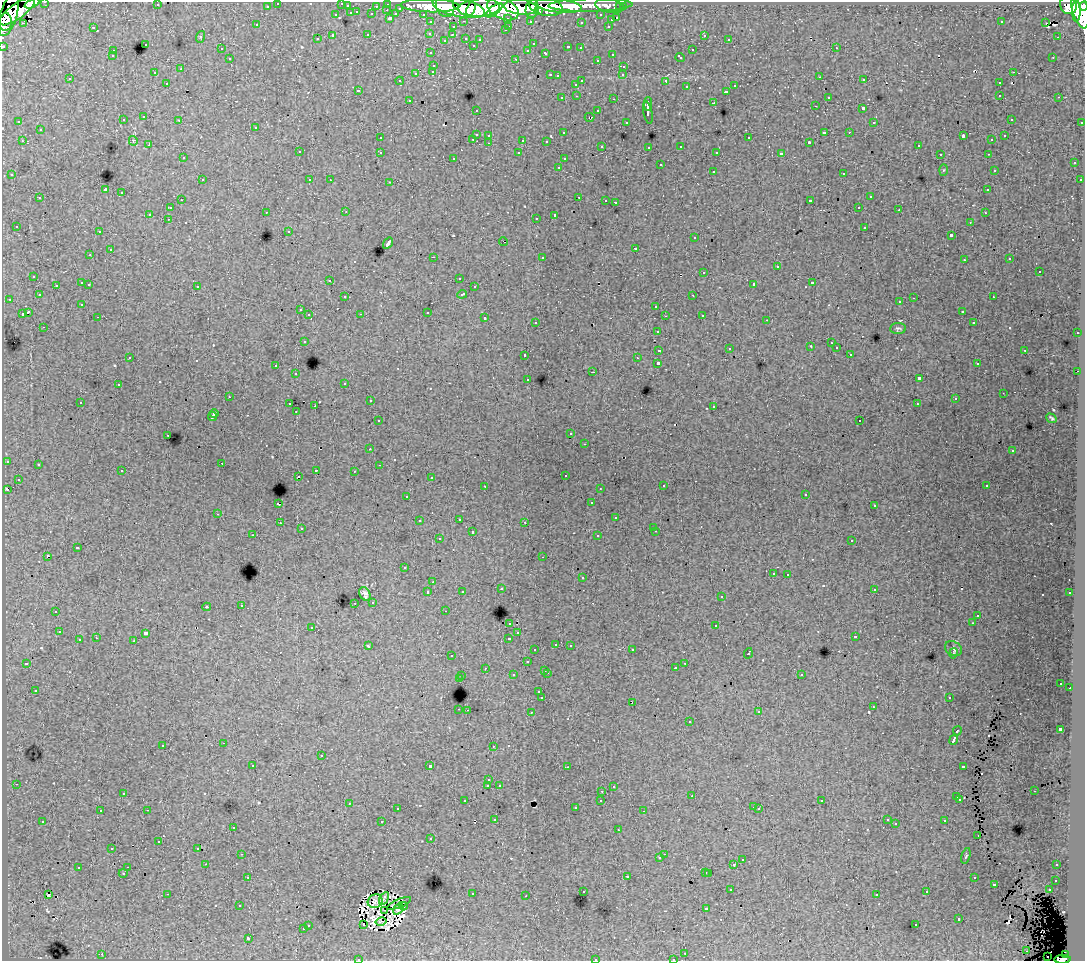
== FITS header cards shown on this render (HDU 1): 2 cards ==
NAXIS1  =                 1083
NAXIS2  =                  959

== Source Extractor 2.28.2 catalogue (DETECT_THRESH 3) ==
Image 1083 x 959 px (HDU 1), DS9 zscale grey, 1 PNG px = 1 image px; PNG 1087 x 963 px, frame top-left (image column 1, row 959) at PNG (2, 2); each listed source drawn as its Kron ellipse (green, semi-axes under 4 px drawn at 4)
Background 96.9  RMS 0.84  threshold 2.52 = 3 sigma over >= 5 px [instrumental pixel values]
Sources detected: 583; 14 with non-positive FLUX_AUTO (blend fragments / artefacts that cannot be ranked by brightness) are neither listed nor drawn; of the other 569, the 500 brightest by FLUX_AUTO listed and drawn (69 fainter detections omitted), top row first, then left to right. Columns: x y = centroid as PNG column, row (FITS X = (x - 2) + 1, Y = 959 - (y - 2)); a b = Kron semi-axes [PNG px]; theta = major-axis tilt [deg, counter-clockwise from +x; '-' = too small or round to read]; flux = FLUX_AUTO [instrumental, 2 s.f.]
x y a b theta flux
45 2 3 2 - 2800
32 3 8 4 25 36000
278 3 3 3 - 2000
342 3 3 2 - 64
388 4 3 3 - 3300
157 5 3 2 - 83
591 5 42 6 1 120000
1068 5 9 8 - 66000
267 6 3 3 - 1700
347 6 3 3 - 890
376 6 3 2 - 760
430 6 29 6 -1 210000
445 6 11 9 -69 130000
558 6 23 6 -6 190000
610 6 15 6 -10 24000
1084 6 4 2 - 45000
521 7 17 7 -6 280000
546 7 17 9 -9 210000
620 7 3 3 - 930
623 7 3 3 - 1800
400 8 3 3 - 900
459 8 27 9 -12 330000
479 8 21 9 4 400000
471 9 7 4 69 76000
503 9 16 10 -24 410000
532 9 9 6 79 160000
1080 9 19 8 -77 360000
387 10 3 2 - 180
494 10 10 4 38 100000
17 11 21 7 36 230000
538 11 4 4 - 58000
1076 11 11 4 90 120000
357 12 3 2 - 350
351 13 3 3 - 590
372 14 3 3 - 1200
396 14 4 3 - 820
423 14 3 2 - 1600
9 15 22 8 74 220000
336 15 3 3 - 370
601 15 3 3 - 1500
390 18 3 3 - 1400
508 18 3 3 - 760
617 18 3 3 - 460
611 20 3 3 - 300
464 21 3 2 - 440
530 21 3 3 - 1100
5 22 9 6 85 140000
431 22 3 3 - 1800
581 22 3 3 - 120
1001 22 3 2 - 74
23 23 3 2 - 190
1046 23 3 2 - 68
256 25 3 3 - 110
509 26 3 2 - 330
608 26 3 3 - 360
93 27 3 3 - 740
453 27 3 3 - 380
505 30 3 2 - 65
430 33 3 3 - 170
368 34 3 3 - 490
452 35 3 2 - 170
704 35 3 3 - 290
333 36 3 3 - 1500
200 37 6 4 72 68
1057 37 2 2 - 170
466 38 3 3 - 370
317 39 3 3 - 190
480 39 3 3 - 180
729 39 3 2 - 120
445 40 4 4 - 64
145 44 3 3 - 310
533 44 3 3 - 140
473 45 3 3 - 97
3 46 3 3 - 4700
568 47 3 3 - 370
580 48 3 2 - 110
836 48 3 2 - 260
221 49 3 2 - 71
528 50 3 3 - 170
692 50 3 3 - 330
113 51 3 3 - 280
431 53 3 3 - 170
546 53 3 3 - 440
612 54 3 3 - 290
112 56 3 3 - 130
680 57 4 3 - 290
1053 57 3 2 - 75
230 59 3 3 - 260
516 59 3 2 - 520
597 60 3 3 - 170
434 65 3 3 - 320
624 66 3 3 - 240
181 69 4 3 - 64
433 71 3 3 - 280
1013 72 3 2 - 260
154 73 3 2 - 160
416 73 3 3 - 380
550 75 3 2 - 350
623 75 4 3 - 110
557 76 3 3 - 160
820 77 3 2 - 230
70 79 3 3 - 210
864 80 3 3 - 240
400 81 4 3 - 130
582 81 3 3 - 580
666 81 4 3 - 1200
167 83 3 3 - 330
999 83 3 3 - 160
576 84 3 3 - 250
735 86 3 3 - 330
687 87 3 3 - 260
358 90 3 3 - 170
727 91 3 3 - 470
1000 95 3 2 - 320
577 96 3 2 - 230
828 97 3 3 - 280
1059 97 3 2 - 110
562 98 3 3 - 220
614 99 3 2 - 480
409 100 3 3 - 180
714 103 3 3 - 960
648 104 7 2 -90 2300
815 106 3 2 - 180
863 108 3 3 - 1300
476 110 3 2 - 130
598 111 3 3 - 250
648 112 11 3 -79 2300
144 117 3 2 - 140
590 117 5 3 - 120
1011 119 3 3 - 200
123 120 3 3 - 230
179 120 3 2 - 180
19 122 3 3 - 160
626 122 3 3 - 170
874 122 3 3 - 110
1082 122 3 2 - 680
256 127 3 3 - 250
40 130 3 3 - 200
824 132 3 3 - 900
849 132 3 2 - 190
563 133 3 3 - 170
476 134 3 3 - 760
489 135 3 2 - 140
963 136 4 2 - 590
1004 136 3 3 - 140
380 138 3 3 - 160
749 138 3 3 - 380
473 139 3 2 - 230
523 140 3 3 - 880
992 140 3 3 - 89
22 141 3 2 - 310
133 141 5 4 - 62
546 141 3 3 - 170
809 142 3 3 - 88
489 143 3 2 - 230
149 145 3 2 - 150
602 146 3 3 - 120
681 146 3 3 - 170
918 146 3 2 - 140
649 147 3 3 - 200
299 152 3 3 - 320
380 152 3 3 - 320
519 153 3 3 - 120
717 153 4 3 - 170
781 154 4 3 - 1800
940 154 3 2 - 150
988 154 3 2 - 75
183 158 3 3 - 190
454 158 3 3 - 150
564 159 3 3 - 140
1074 163 3 3 - 280
660 165 3 3 - 390
559 167 3 2 - 240
944 170 6 4 88 63
994 170 3 3 - 210
713 171 3 3 - 310
844 173 3 3 - 280
12 175 3 3 - 210
202 180 3 2 - 290
310 180 3 3 - 240
330 180 3 2 - 92
1080 180 3 3 - 180
390 182 3 2 - 330
105 190 4 3 - 6700
988 190 3 3 - 140
122 193 3 3 - 380
579 197 3 2 - 430
870 197 3 3 - 280
40 198 3 3 - 360
181 200 3 2 - 210
606 200 3 2 - 140
810 201 4 3 - 970
615 202 3 2 - 500
859 207 3 2 - 220
170 208 3 3 - 300
899 210 3 2 - 120
266 212 3 2 - 200
346 212 3 2 - 90
985 213 3 3 - 130
150 214 3 3 - 1200
555 215 4 3 - 1500
536 218 3 2 - 100
168 219 3 2 - 180
970 222 3 2 - 95
16 226 3 3 - 150
865 227 3 3 - 450
289 231 3 3 - 140
99 232 3 2 - 270
951 235 3 3 - 1200
695 238 3 3 - 230
503 242 4 2 - 67
388 243 6 3 56 180
635 248 3 3 - 370
110 250 3 3 - 640
90 255 3 3 - 190
433 257 3 2 - 810
542 257 3 3 - 290
1010 259 3 3 - 120
964 260 3 3 - 180
777 267 3 3 - 600
1039 271 3 3 - 470
704 272 3 3 - 450
34 276 3 3 - 260
459 278 3 2 - 64
330 280 3 3 - 230
82 283 3 3 - 600
813 283 3 3 - 600
89 284 3 2 - 300
754 284 4 3 - 1800
56 285 3 2 - 170
197 286 3 3 - 330
474 287 3 3 - 270
462 294 5 3 - 430
39 295 3 3 - 130
693 295 3 2 - 170
345 297 3 3 - 210
993 297 3 2 - 190
914 298 3 2 - 520
9 299 3 2 - 200
900 302 3 3 - 180
82 304 3 3 - 170
656 306 3 3 - 380
300 310 3 3 - 140
962 311 3 3 - 230
28 312 4 3 - 1400
427 312 3 3 - 660
22 314 4 3 - 710
361 314 3 2 - 76
309 315 3 3 - 300
702 315 3 3 - 260
665 316 3 2 - 85
98 317 3 2 - 180
485 318 3 3 - 540
767 320 3 2 - 62
536 322 3 3 - 160
974 323 3 3 - 150
44 327 3 2 - 110
898 329 8 5 1 120
657 331 3 3 - 190
1077 333 3 2 - 300
304 341 3 3 - 300
831 343 3 2 - 100
811 346 4 3 - 62
836 348 3 3 - 190
729 349 3 3 - 81
659 350 4 3 - 980
1025 350 3 3 - 370
850 354 3 3 - 160
525 355 3 3 - 330
130 357 3 2 - 91
637 358 3 2 - 74
658 363 3 3 - 2500
977 364 3 3 - 180
276 366 3 3 - 350
1078 371 2 2 - 250
593 372 3 2 - 570
296 374 3 2 - 100
528 379 3 2 - 120
919 379 4 3 - 2000
345 383 3 3 - 250
118 385 3 3 - 200
1003 393 3 2 - 61
229 397 3 2 - 71
955 399 3 3 - 120
370 401 3 2 - 150
80 402 3 2 - 310
290 404 3 3 - 450
917 404 3 2 - 69
315 406 2 2 - 540
714 406 3 2 - 210
296 412 3 2 - 96
214 414 4 3 - 110
212 416 5 3 - 93
1051 418 5 3 - 96
378 421 3 3 - 230
860 421 3 2 - 100
571 434 3 3 - 120
168 435 3 2 - 170
585 444 3 2 - 150
370 449 3 3 - 130
1012 451 3 2 - 64
7 461 3 3 - 130
222 463 2 2 - 130
38 464 3 3 - 160
379 465 3 2 - 75
316 470 3 2 - 350
122 471 3 3 - 230
354 471 3 2 - 130
565 475 3 3 - 200
298 477 3 2 - 180
431 477 3 2 - 70
18 479 2 2 - 64
485 486 3 2 - 230
663 486 3 3 - 180
987 486 3 3 - 290
600 488 3 2 - 76
7 490 4 3 - 490
806 494 3 2 - 110
407 496 3 3 - 160
591 503 3 3 - 160
278 504 3 3 - 660
874 506 3 3 - 220
218 514 3 2 - 260
616 518 3 3 - 320
459 519 3 3 - 220
419 521 3 3 - 180
525 522 3 3 - 160
280 523 3 2 - 150
654 527 3 2 - 67
301 529 3 3 - 200
656 531 3 2 - 220
472 532 3 3 - 500
253 535 3 2 - 120
598 536 3 3 - 310
439 539 3 3 - 230
852 540 3 3 - 260
77 548 3 3 - 810
48 556 3 3 - 1200
543 557 3 2 - 120
404 568 3 3 - 160
773 573 3 3 - 240
788 574 3 2 - 220
582 578 3 3 - 300
433 582 3 2 - 140
501 589 3 3 - 190
874 589 3 3 - 240
462 591 3 3 - 120
428 592 3 3 - 340
1070 593 3 3 - 190
365 594 7 5 -61 220
721 597 3 3 - 150
373 602 3 3 - 190
355 603 3 2 - 180
241 605 3 3 - 310
207 607 4 3 - 65
56 611 3 2 - 170
445 611 3 2 - 120
978 615 3 2 - 110
510 623 3 3 - 380
972 623 3 2 - 72
716 626 3 3 - 460
312 627 3 3 - 320
59 632 3 2 - 160
146 633 4 3 - 110
518 633 3 3 - 150
855 637 3 3 - 74
96 638 3 2 - 140
509 638 3 3 - 420
79 640 3 3 - 420
134 641 3 3 - 430
556 644 3 3 - 280
570 645 3 2 - 250
368 646 4 3 - 270
953 649 9 6 -33 180
535 650 3 3 - 170
632 650 3 2 - 260
748 653 5 3 - 790
953 653 5 3 - 70
452 656 3 2 - 110
527 662 3 3 - 360
26 663 3 3 - 150
685 663 3 2 - 190
485 668 3 2 - 160
675 668 3 3 - 150
545 670 3 3 - 450
547 673 3 2 - 350
801 674 3 3 - 280
513 675 3 3 - 240
462 676 3 2 - 320
459 679 4 3 - 940
1061 683 3 3 - 110
1070 688 2 2 - 160
35 690 3 3 - 120
539 692 3 3 - 230
949 697 3 2 - 130
542 698 3 3 - 1800
632 702 3 2 - 110
873 707 3 2 - 180
459 709 3 2 - 340
467 710 2 2 - 270
531 712 3 2 - 280
759 712 4 3 - 68
689 722 3 3 - 260
1060 729 3 3 - 1700
957 731 5 3 - 810
954 740 5 3 - 2300
224 743 3 2 - 310
163 745 3 3 - 220
493 746 3 2 - 87
321 756 3 3 - 470
253 765 3 3 - 280
430 766 3 3 - 2800
963 766 4 3 - 520
567 767 3 2 - 130
489 780 3 3 - 170
16 784 3 2 - 230
499 785 3 3 - 180
488 786 3 3 - 1000
613 787 3 3 - 120
602 791 3 2 - 200
1034 791 3 2 - 210
123 793 3 2 - 150
692 796 3 2 - 150
957 797 3 3 - 480
960 799 3 3 - 260
601 800 3 3 - 200
465 801 3 3 - 160
822 801 3 3 - 140
349 803 3 2 - 330
754 807 3 2 - 120
575 808 3 3 - 150
397 809 3 2 - 150
759 809 3 3 - 69
147 810 3 2 - 320
100 811 3 2 - 190
644 811 3 2 - 67
495 819 3 3 - 130
887 820 3 3 - 130
43 821 3 3 - 300
945 821 3 3 - 360
382 822 3 3 - 740
896 824 3 3 - 85
233 827 3 3 - 300
618 830 3 2 - 130
978 836 3 2 - 86
431 838 3 3 - 130
159 842 3 3 - 140
112 848 3 2 - 93
198 848 3 2 - 96
241 854 3 2 - 160
664 854 2 2 - 180
966 856 8 3 74 81
660 858 3 3 - 170
742 860 3 3 - 310
206 864 2 2 - 170
734 865 3 3 - 910
1057 865 3 3 - 200
128 867 3 2 - 200
78 868 3 3 - 290
706 872 3 3 - 310
123 873 4 4 - 66
709 873 3 3 - 390
627 876 3 3 - 540
248 877 3 2 - 210
974 878 3 3 - 320
1056 880 3 3 - 230
994 884 3 3 - 630
731 890 3 2 - 180
1049 890 3 3 - 280
583 891 3 3 - 160
927 892 3 3 - 230
167 894 3 2 - 660
472 894 3 2 - 330
48 895 3 2 - 310
877 895 3 3 - 200
526 896 3 2 - 110
384 898 7 4 60 380
375 901 7 6 - 410
399 903 13 4 23 210
240 905 3 3 - 180
404 906 4 3 - 180
706 908 3 3 - 67
398 909 6 4 55 460
385 910 3 2 - 95
959 919 3 3 - 540
381 922 5 2 - 200
308 925 3 3 - 240
364 925 3 2 - 150
916 925 3 2 - 240
303 929 3 3 - 420
248 938 3 3 - 1500
1027 951 3 2 - 72
685 953 3 2 - 290
102 954 3 2 - 310
1065 955 4 4 - 36000
1048 957 2 2 - 370
358 959 3 2 - 170
595 959 3 3 - 490
673 959 3 2 - 130
1063 959 8 4 2 79000
At the frame edge (FLAGS 8, measured only in part): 11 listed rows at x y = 45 2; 32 3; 278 3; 342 3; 1084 6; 5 22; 3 46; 358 959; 595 959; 673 959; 1063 959
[69 fainter detections neither listed nor drawn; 14 non-positive-flux detections neither listed nor drawn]